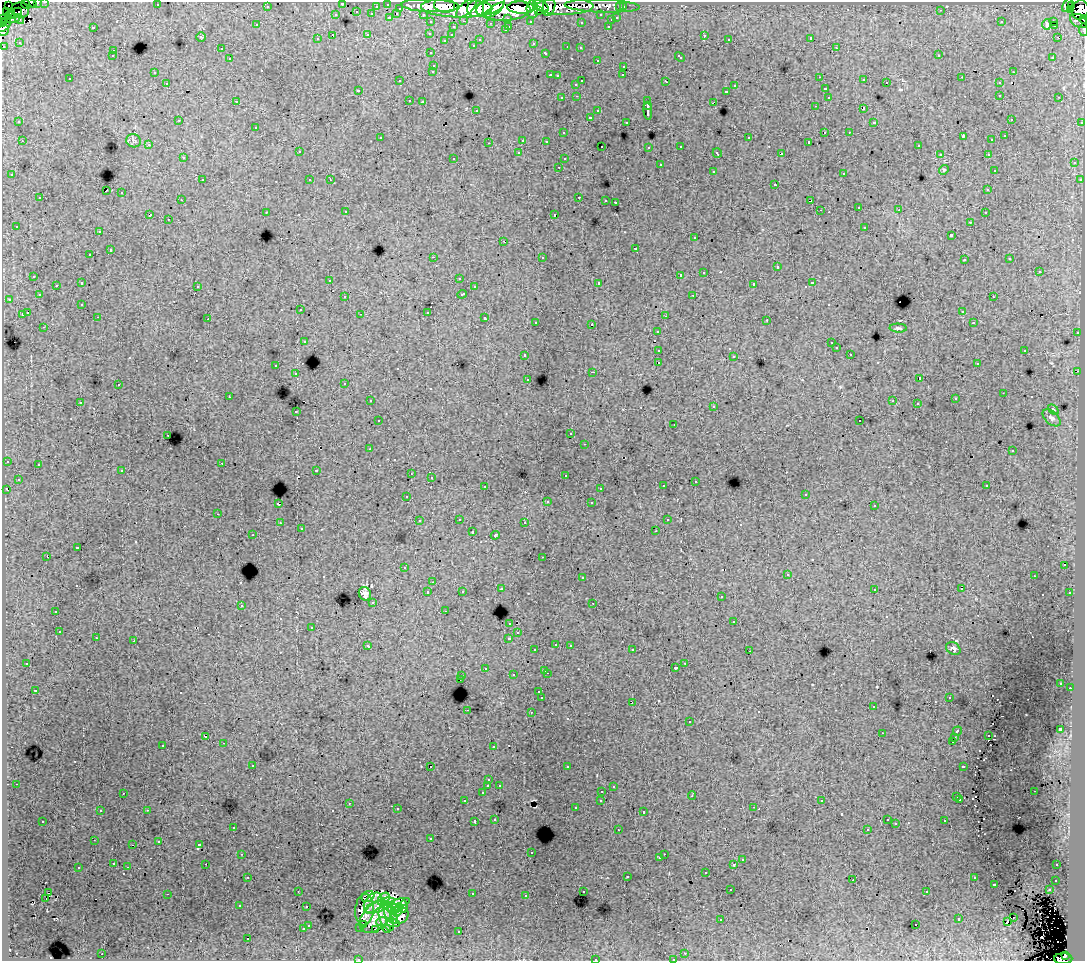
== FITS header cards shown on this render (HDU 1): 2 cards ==
NAXIS1  =                 1083
NAXIS2  =                  959

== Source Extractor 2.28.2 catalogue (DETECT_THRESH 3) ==
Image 1083 x 959 px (HDU 1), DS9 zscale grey, 1 PNG px = 1 image px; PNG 1087 x 963 px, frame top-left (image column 1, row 959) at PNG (2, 2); each listed source drawn as its Kron ellipse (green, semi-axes under 4 px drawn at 4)
Background 230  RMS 1.4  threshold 4.29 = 3 sigma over >= 5 px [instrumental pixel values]
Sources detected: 580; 2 with non-positive FLUX_AUTO (blend fragments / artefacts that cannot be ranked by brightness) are neither listed nor drawn; of the other 578, the 500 brightest by FLUX_AUTO listed and drawn (78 fainter detections omitted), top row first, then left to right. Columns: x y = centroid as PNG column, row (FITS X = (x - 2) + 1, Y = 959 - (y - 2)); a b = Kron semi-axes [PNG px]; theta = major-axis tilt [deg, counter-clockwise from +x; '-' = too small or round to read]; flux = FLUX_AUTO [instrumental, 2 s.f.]
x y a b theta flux
30 2 8 3 -34 11000
45 2 3 2 - 4500
37 3 3 3 - 2200
342 3 3 3 - 1000
388 4 3 3 - 9500
8 5 2 2 - 3100
26 5 5 3 - 2700
157 5 3 2 - 150
445 5 10 7 -9 240000
541 5 9 4 -30 130000
1068 5 7 4 65 100000
1072 5 4 2 - 17000
267 6 3 3 - 2700
376 6 3 2 - 1800
430 6 29 6 -2 390000
490 6 15 8 24 360000
564 6 29 8 0 200000
602 6 37 6 -2 81000
549 7 9 6 76 180000
620 7 3 3 - 2400
623 7 3 3 - 3200
400 8 3 3 - 2000
457 8 36 9 -2 620000
466 8 12 6 42 240000
521 8 13 6 -3 360000
476 9 8 8 - 320000
503 9 27 11 0 900000
532 9 9 5 -87 250000
1071 9 4 3 - 12000
20 10 9 8 - 39000
494 10 12 3 35 160000
538 10 4 3 - 88000
941 10 3 2 - 180
1080 10 10 8 69 210000
6 11 2 2 - 2400
357 12 3 3 - 670
11 13 5 2 - 14000
15 13 8 3 33 33000
372 14 3 3 - 2400
397 14 3 2 - 280
423 14 3 3 - 3700
336 15 3 3 - 810
601 15 3 3 - 2900
389 18 3 3 - 2400
508 18 3 3 - 2300
617 18 3 3 - 1100
3 19 5 2 - 11000
13 19 8 4 18 4400
19 19 5 3 - 2400
1084 19 4 2 - 18000
611 20 3 3 - 830
464 21 3 2 - 650
530 21 3 3 - 2500
1054 21 3 3 - 1800
1079 21 9 6 -26 21000
2 22 4 2 - 32000
431 22 3 3 - 3800
581 22 3 3 - 310
1001 22 3 2 - 150
491 23 3 2 - 160
1047 24 5 4 - 980
4 25 8 5 48 58000
256 25 3 3 - 280
1054 25 3 2 - 270
509 26 3 2 - 750
608 26 3 2 - 660
93 27 3 3 - 1300
453 27 3 3 - 600
3 30 6 5 - 20000
505 30 3 3 - 470
1083 30 6 2 -84 9200
430 33 3 3 - 350
333 35 4 3 - 1100
368 35 3 3 - 1000
452 35 3 3 - 280
704 35 3 3 - 500
201 37 5 4 - 130
1057 37 2 2 - 170
811 38 3 3 - 17000
317 39 3 3 - 390
480 39 3 3 - 310
729 39 3 2 - 190
445 40 3 2 - 130
19 42 3 3 - 150
533 44 3 3 - 240
473 45 3 3 - 320
4 46 3 3 - 1600
567 47 3 2 - 140
580 48 3 3 - 410
836 48 3 2 - 360
221 49 3 3 - 310
113 51 3 2 - 500
431 53 3 3 - 380
546 53 3 3 - 920
939 55 2 2 - 140
112 56 3 3 - 270
680 57 5 3 - 650
1053 57 3 3 - 340
230 59 3 3 - 640
597 60 3 3 - 340
434 65 3 3 - 650
624 66 3 3 - 560
433 71 3 3 - 580
1013 72 3 2 - 510
154 73 3 3 - 280
550 75 3 2 - 850
623 75 3 2 - 250
557 76 3 3 - 310
820 77 3 2 - 140
962 77 3 2 - 110
70 79 3 3 - 350
864 80 3 2 - 330
400 81 3 3 - 210
582 81 3 2 - 1100
666 81 4 3 - 1100
167 83 3 3 - 320
886 83 3 2 - 620
999 83 3 3 - 670
576 84 3 3 - 400
735 86 3 3 - 610
825 89 3 3 - 810
358 90 3 3 - 280
726 91 3 3 - 650
1000 95 3 3 - 610
577 96 3 2 - 450
828 97 3 3 - 570
1059 97 3 2 - 450
562 98 3 3 - 520
409 100 3 2 - 370
236 101 3 2 - 170
423 101 3 3 - 180
648 101 2 2 - 290
713 103 4 2 - 810
648 105 3 3 - 1700
815 106 3 2 - 240
863 109 4 3 - 1100
476 110 3 3 - 350
598 111 3 3 - 770
648 111 8 3 -84 3500
590 117 3 3 - 2000
1011 119 3 3 - 270
179 120 3 2 - 400
19 122 3 3 - 310
626 122 3 3 - 220
874 122 3 3 - 200
1082 122 3 3 - 1300
256 127 3 3 - 590
825 132 2 2 - 580
849 132 2 2 - 320
563 133 3 3 - 290
963 136 4 2 - 990
1005 136 3 3 - 290
380 138 3 3 - 360
749 138 3 3 - 920
523 140 3 3 - 1100
992 140 3 3 - 290
22 141 3 2 - 560
133 141 7 6 - 270
546 141 3 3 - 270
809 142 3 3 - 180
489 143 3 2 - 430
149 145 3 2 - 330
602 146 2 2 - 110
681 146 3 3 - 490
918 146 3 3 - 400
649 147 3 3 - 310
299 152 3 3 - 700
519 153 3 3 - 430
717 153 5 2 - 200
781 154 4 3 - 2600
940 154 3 3 - 270
988 154 3 2 - 370
183 158 3 3 - 300
454 158 3 3 - 250
564 159 3 3 - 220
1074 163 3 3 - 530
660 165 3 3 - 950
559 167 3 2 - 400
944 170 5 4 - 140
994 170 3 3 - 260
713 171 3 3 - 670
844 173 3 3 - 720
12 175 3 3 - 480
202 180 3 2 - 500
310 180 3 3 - 340
330 180 3 2 - 150
1080 180 3 3 - 350
775 185 2 2 - 110
988 190 3 3 - 360
106 191 4 2 - 990
122 193 3 3 - 800
579 197 3 2 - 820
40 198 3 3 - 730
181 200 3 2 - 240
606 200 3 2 - 210
810 201 4 3 - 1300
615 202 3 3 - 1300
859 207 3 2 - 320
820 210 3 2 - 130
899 210 3 2 - 280
266 212 3 2 - 260
346 212 3 2 - 350
985 213 3 2 - 440
150 215 4 3 - 1000
554 215 3 3 - 1700
168 219 3 2 - 330
970 222 3 2 - 390
16 226 3 3 - 190
865 227 3 3 - 740
99 232 3 2 - 410
951 235 3 3 - 2200
695 238 3 3 - 410
504 241 3 2 - 750
635 248 3 3 - 1200
110 250 3 3 - 1100
90 255 3 3 - 360
433 257 3 2 - 1500
542 257 3 3 - 740
1010 259 3 3 - 300
964 260 3 3 - 310
777 267 3 3 - 1200
1039 271 3 3 - 1100
704 272 3 3 - 740
680 275 3 2 - 5700
34 276 3 3 - 490
459 278 3 3 - 290
330 280 3 2 - 350
82 283 3 3 - 1200
599 283 3 3 - 3200
812 283 3 3 - 920
754 284 4 3 - 1900
56 285 3 3 - 410
197 286 3 3 - 560
474 287 3 3 - 420
462 294 4 3 - 850
39 295 3 3 - 290
693 295 3 2 - 450
345 297 3 3 - 400
993 297 3 3 - 500
9 299 3 2 - 450
82 304 3 3 - 250
300 310 3 3 - 400
962 311 3 3 - 310
427 312 3 3 - 1300
27 313 3 3 - 1100
22 314 3 3 - 1400
361 314 3 2 - 180
665 316 3 2 - 190
98 317 3 2 - 290
485 318 3 3 - 860
208 319 3 2 - 130
767 320 3 2 - 230
536 322 3 3 - 370
973 323 3 2 - 120
592 324 3 3 - 860
44 327 3 2 - 390
898 328 8 4 -3 220
657 331 3 3 - 400
1077 333 3 2 - 710
304 341 3 3 - 510
831 343 3 2 - 230
836 348 3 3 - 330
658 350 3 2 - 590
1025 350 3 2 - 790
850 354 3 2 - 260
525 355 3 3 - 690
734 356 3 3 - 140
659 362 3 2 - 400
977 364 3 3 - 340
276 366 3 3 - 690
1078 371 2 2 - 330
593 372 3 2 - 930
296 374 3 3 - 350
920 378 3 3 - 1700
528 379 3 3 - 370
345 383 3 3 - 350
118 385 3 2 - 360
1003 393 3 2 - 150
229 397 3 2 - 140
955 399 3 3 - 370
370 401 3 2 - 420
893 401 3 3 - 140
80 402 3 3 - 320
917 404 3 2 - 170
714 406 3 3 - 410
1053 409 6 3 -41 130
296 412 3 3 - 200
1052 418 10 6 -43 360
378 421 3 3 - 380
860 421 3 2 - 180
674 424 3 2 - 130
571 434 3 2 - 290
168 435 3 2 - 360
585 444 3 2 - 250
370 449 3 2 - 240
1012 451 3 3 - 330
7 461 3 3 - 400
222 463 2 2 - 370
38 464 3 3 - 330
316 470 3 2 - 680
122 471 3 3 - 430
411 474 3 2 - 110
565 475 3 2 - 310
431 478 3 3 - 290
18 479 3 3 - 310
695 481 3 2 - 270
485 486 3 2 - 400
663 486 3 3 - 490
986 486 3 3 - 260
600 488 3 3 - 260
6 489 3 2 - 220
806 494 3 3 - 250
407 496 3 3 - 250
547 502 3 2 - 130
591 503 3 3 - 350
278 504 3 3 - 1800
874 506 3 3 - 240
218 514 3 2 - 500
459 519 3 2 - 540
667 520 3 3 - 420
419 521 3 3 - 280
525 522 3 2 - 280
280 523 3 3 - 470
301 529 3 3 - 370
656 531 3 2 - 600
472 532 3 3 - 940
253 535 3 2 - 350
495 535 5 3 - 110
77 548 3 3 - 1500
47 557 3 2 - 1200
543 557 3 2 - 280
1064 565 2 2 - 140
404 568 3 3 - 270
788 574 3 3 - 600
1034 576 3 2 - 150
582 578 3 3 - 570
433 582 3 2 - 170
501 589 3 3 - 510
874 589 3 3 - 480
961 589 3 2 - 150
462 591 3 3 - 350
428 592 3 3 - 890
1070 593 3 3 - 540
365 594 7 6 - 500
721 597 3 3 - 390
373 602 3 3 - 500
593 603 3 2 - 290
241 605 3 3 - 580
56 611 3 3 - 1800
445 611 3 2 - 210
734 621 3 3 - 2000
510 623 3 3 - 620
312 627 3 3 - 470
59 632 3 2 - 410
518 633 3 3 - 290
96 638 3 3 - 390
509 638 4 3 - 1000
134 641 3 2 - 700
556 644 3 3 - 400
570 645 3 3 - 420
368 646 4 3 - 570
953 649 7 6 - 310
535 650 3 3 - 380
632 650 3 2 - 450
749 651 3 2 - 290
27 663 3 2 - 160
685 663 3 2 - 460
485 668 3 3 - 430
676 668 3 3 - 420
545 670 3 3 - 680
547 673 3 2 - 800
513 675 3 3 - 680
462 676 3 3 - 520
460 679 3 2 - 250
1061 683 3 3 - 290
1070 688 3 2 - 380
35 691 3 3 - 160
539 692 3 3 - 270
949 697 3 2 - 260
542 698 3 3 - 3100
632 702 3 2 - 330
873 707 3 2 - 370
467 710 2 2 - 510
531 712 3 2 - 610
689 722 3 3 - 490
1060 729 4 3 - 4200
957 731 5 3 - 1800
882 733 3 2 - 120
988 736 2 2 - 120
206 737 3 2 - 190
955 737 3 3 - 510
952 741 3 2 - 630
224 743 3 2 - 380
163 745 3 3 - 830
493 746 3 2 - 200
253 765 3 2 - 370
963 766 4 3 - 1200
430 767 3 3 - 1500
567 767 3 2 - 300
489 780 3 3 - 260
16 784 3 2 - 350
499 785 3 3 - 340
488 786 3 3 - 1800
613 786 3 3 - 450
602 791 3 2 - 520
1034 791 3 2 - 330
123 793 3 2 - 320
482 793 3 3 - 480
692 796 4 3 - 280
957 797 3 3 - 340
960 799 3 3 - 360
601 800 3 3 - 440
465 801 3 3 - 380
822 801 3 3 - 280
349 803 3 2 - 660
754 807 3 2 - 440
575 808 3 3 - 340
397 809 3 3 - 360
147 810 3 2 - 720
100 811 3 3 - 330
644 812 3 3 - 620
495 819 3 3 - 390
887 820 3 2 - 250
43 821 3 3 - 470
475 821 3 3 - 1500
945 821 3 3 - 640
896 824 3 3 - 200
233 827 3 3 - 420
867 829 3 3 - 250
618 830 3 2 - 260
431 839 3 3 - 310
94 840 3 2 - 110
159 841 3 3 - 410
133 845 3 2 - 110
200 845 4 3 - 8600
531 853 3 2 - 170
242 854 3 2 - 340
664 854 2 2 - 300
660 858 3 3 - 500
742 860 3 3 - 640
114 863 3 3 - 380
206 864 2 2 - 280
734 864 3 3 - 1700
1057 865 3 2 - 370
128 867 3 2 - 440
78 868 3 3 - 890
706 872 3 3 - 800
248 877 3 2 - 310
627 877 3 3 - 1300
974 878 3 3 - 620
853 880 3 3 - 130
1056 880 3 3 - 440
994 884 3 3 - 1300
731 890 3 2 - 370
1049 890 3 3 - 660
298 891 2 2 - 120
583 891 3 3 - 440
927 892 3 3 - 400
48 893 3 2 - 460
167 894 3 2 - 1400
472 894 3 3 - 810
368 896 6 5 - 500
526 896 3 2 - 310
46 899 3 2 - 590
384 899 7 5 48 950
373 903 11 8 52 2000
399 903 11 4 16 710
240 906 3 3 - 260
380 906 16 6 21 2100
306 907 3 3 - 440
391 907 8 4 -25 790
403 907 6 4 82 550
364 910 16 9 86 730
398 910 7 4 70 1000
391 914 11 6 -63 1400
400 916 10 7 31 1000
376 917 19 12 45 2400
1013 918 3 2 - 420
386 919 13 6 -65 900
721 919 3 3 - 140
959 919 3 3 - 860
381 921 5 3 - 420
1007 921 3 2 - 230
393 923 7 3 -6 270
308 925 3 3 - 690
364 925 3 2 - 290
916 925 3 2 - 410
360 927 3 3 - 260
303 929 3 3 - 810
376 929 2 2 - 140
387 929 4 3 - 250
459 931 3 2 - 120
248 939 3 3 - 1000
685 953 3 2 - 370
102 954 3 2 - 770
1066 955 4 3 - 38000
358 959 3 2 - 260
595 959 3 3 - 760
673 959 3 2 - 400
1063 959 9 5 -2 170000
At the frame edge (FLAGS 8, measured only in part): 15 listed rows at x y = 30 2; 45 2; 37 3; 342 3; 1080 10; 3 19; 1084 19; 2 22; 3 30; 1083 30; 4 46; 358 959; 595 959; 673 959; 1063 959
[78 fainter detections neither listed nor drawn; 2 non-positive-flux detections neither listed nor drawn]